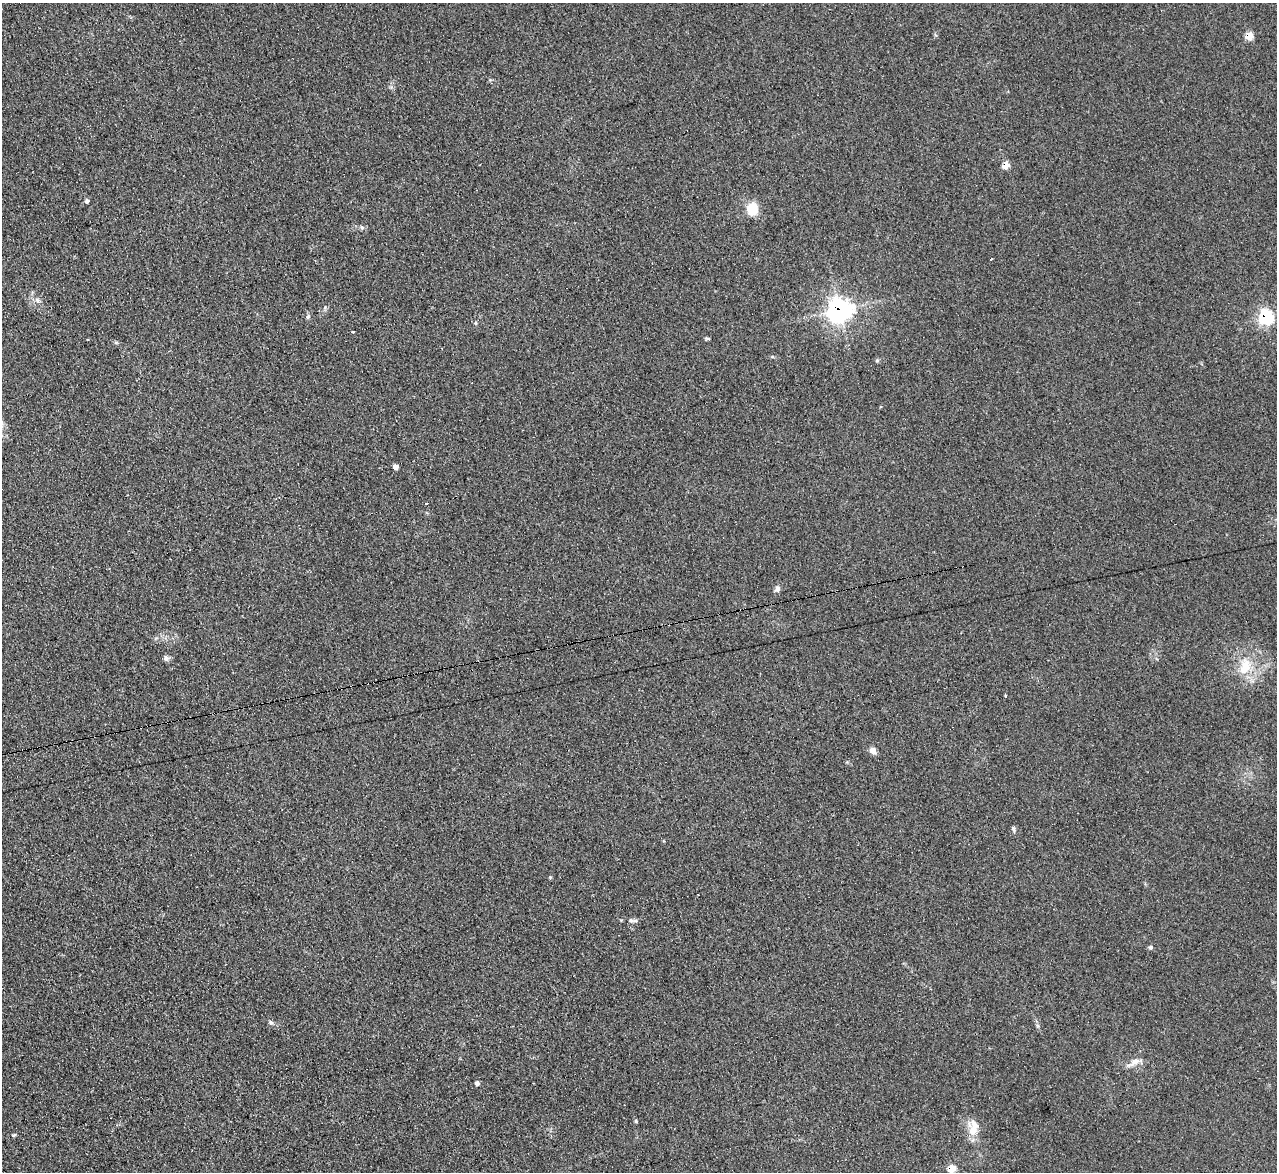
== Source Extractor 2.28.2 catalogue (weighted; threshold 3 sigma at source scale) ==
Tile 7 of 4 x 4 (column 3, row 2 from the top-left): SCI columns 2570-3844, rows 2603-3772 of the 5128 x 5082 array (HDU 1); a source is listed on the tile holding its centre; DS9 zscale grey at full resolution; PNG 1279 x 1174 px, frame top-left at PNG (2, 3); no overlay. Shown black and unused: <1% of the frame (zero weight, under 2 of 3 exposures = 2% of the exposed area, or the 3 px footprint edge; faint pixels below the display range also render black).
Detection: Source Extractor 2.28.2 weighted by HDU 2 'WHT'; one run over the whole footprint, this tile lists its part. Background 0.221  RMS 0.015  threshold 0.0671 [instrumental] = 3 sigma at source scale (4.5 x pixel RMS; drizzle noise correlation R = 1.50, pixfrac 1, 0.05/0.05 arcsec/px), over >= 5 px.
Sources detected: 32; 1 cosmic-ray / hot-pixel residue — not listed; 1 inside a brighter listed object's ellipse — not listed separately; the other 30 listed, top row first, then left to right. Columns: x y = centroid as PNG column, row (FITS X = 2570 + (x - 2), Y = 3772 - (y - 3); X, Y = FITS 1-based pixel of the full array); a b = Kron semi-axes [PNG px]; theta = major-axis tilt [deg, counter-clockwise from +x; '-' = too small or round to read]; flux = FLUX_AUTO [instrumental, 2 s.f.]
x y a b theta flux
1249 36 6 5 - 26
1006 165 5 5 - 23
87 201 5 5 - 4.1
752 209 15 13 -81 25
362 227 6 5 - 2.8
991 259 4 2 - 1
38 301 7 4 -58 3.4
840 310 9 8 - 890
308 317 7 5 69 2.7
1266 317 7 7 - 250
476 323 6 3 -71 1.5
352 331 3 3 - 8.8
707 338 6 4 0 2
877 361 6 4 0 1.9
396 467 5 4 - 9.9
426 503 4 3 - 21
777 589 7 6 - 5.1
166 658 8 7 - 4
1245 667 24 14 71 36
1006 695 3 2 - 2.4
873 751 8 7 - 7.4
1014 829 8 4 -69 2.8
631 920 8 6 -20 4.2
1150 947 6 5 - 2.4
271 1022 7 4 -20 2.7
1134 1062 18 7 32 12
477 1083 5 5 - 4.5
636 1121 5 4 - 1.8
973 1131 15 11 54 18
951 1169 6 5 - 28
Overlapping masked pixels (flux is a lower limit): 5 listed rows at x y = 1249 36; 1006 165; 840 310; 1266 317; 951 1169
Unlisted compact peaks at least as high as the median listed source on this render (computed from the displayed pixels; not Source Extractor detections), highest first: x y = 13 1135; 325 307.